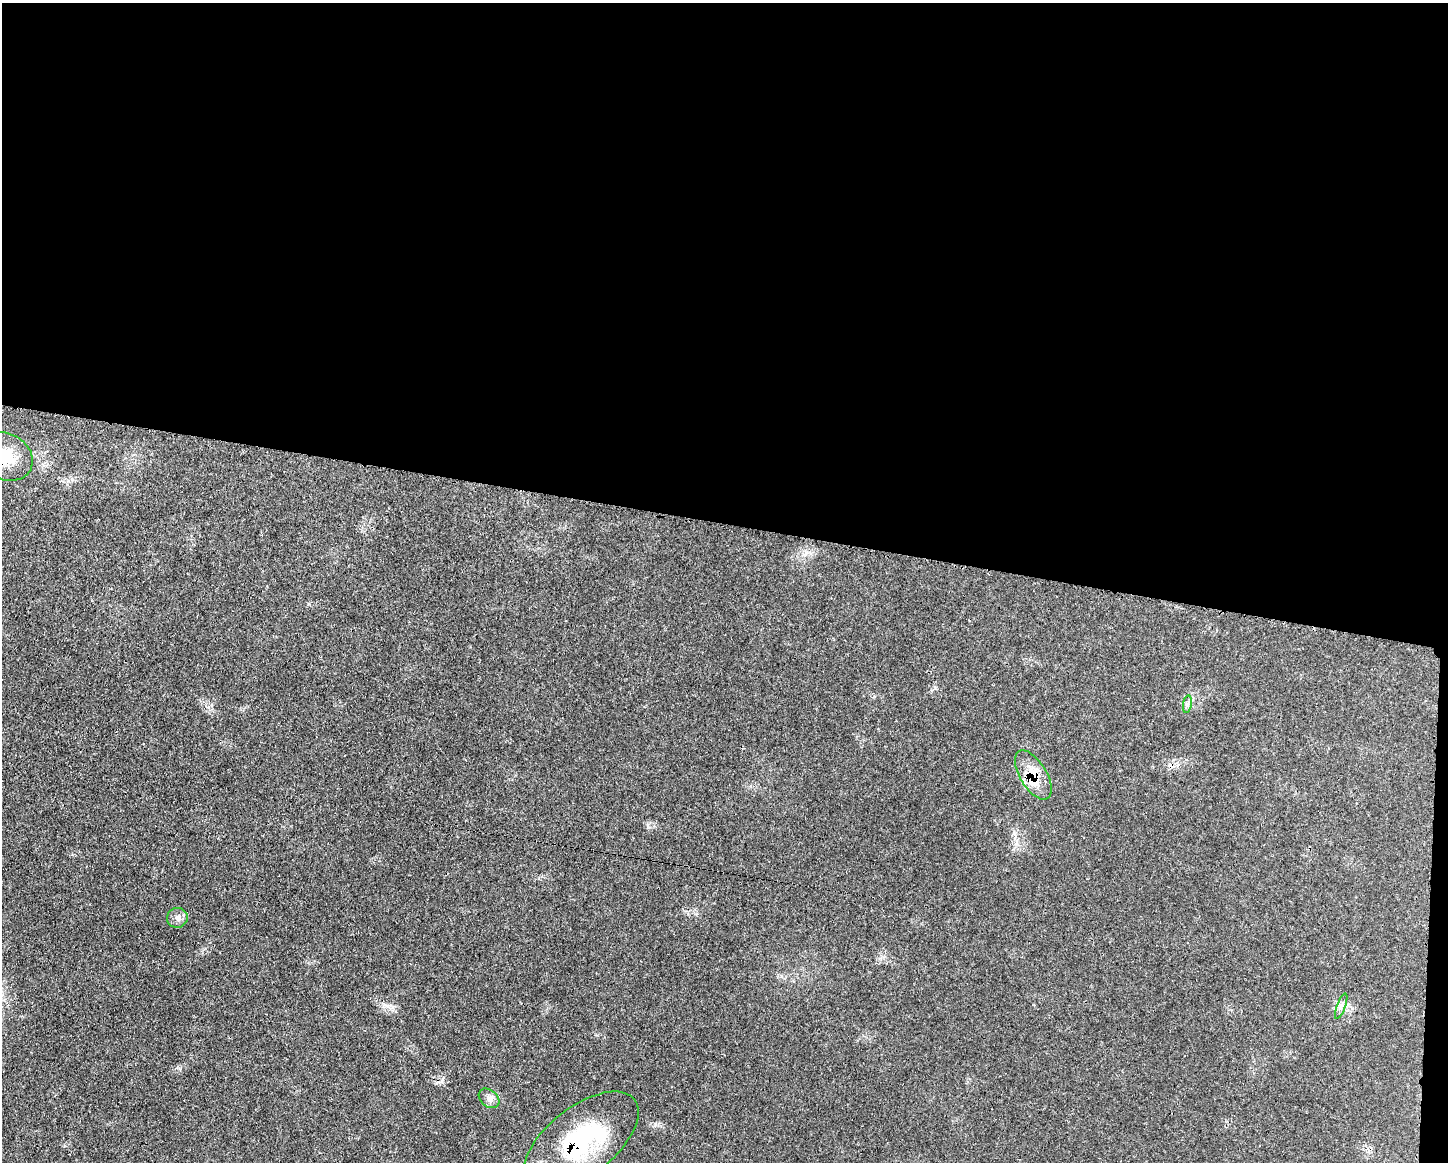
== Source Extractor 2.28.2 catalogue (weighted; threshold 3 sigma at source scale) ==
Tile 3 of 3 x 4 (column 3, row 1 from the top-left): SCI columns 3006-4451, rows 3489-4648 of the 4688 x 4663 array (HDU 1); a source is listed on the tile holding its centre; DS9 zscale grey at full resolution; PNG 1450 x 1164 px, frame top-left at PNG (2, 3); each listed source drawn as its Kron ellipse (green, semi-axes under 4 px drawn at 4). Shown black and unused: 46% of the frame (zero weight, under 3 of 4 exposures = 2% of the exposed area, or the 3 px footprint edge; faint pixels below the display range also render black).
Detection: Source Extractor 2.28.2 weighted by HDU 2 'WHT'; one run over the whole footprint, this tile lists its part. Background 0.0546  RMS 0.0033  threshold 0.0147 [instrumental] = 3 sigma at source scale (4.5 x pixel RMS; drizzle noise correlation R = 1.50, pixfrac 1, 0.05/0.05 arcsec/px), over >= 5 px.
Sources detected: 8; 1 cosmic-ray / hot-pixel residue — neither listed nor drawn; the other 7 listed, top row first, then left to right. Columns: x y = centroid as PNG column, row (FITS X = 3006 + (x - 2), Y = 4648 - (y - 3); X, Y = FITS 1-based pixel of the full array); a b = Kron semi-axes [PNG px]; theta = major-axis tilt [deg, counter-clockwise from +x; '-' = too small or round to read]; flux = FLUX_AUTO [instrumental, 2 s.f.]
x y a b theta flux
5 456 28 23 -29 11
1187 704 9 4 81 0.87
1033 775 27 13 -58 7.3
177 918 10 10 - 1.7
1341 1006 13 3 70 0.91
489 1098 11 8 -40 1.6
581 1142 68 34 38 43
Overlapping masked pixels (flux is a lower limit): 3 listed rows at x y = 5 456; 1033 775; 581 1142
Isophote crosses this tile's border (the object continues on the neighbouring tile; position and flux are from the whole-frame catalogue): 1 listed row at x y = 5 456